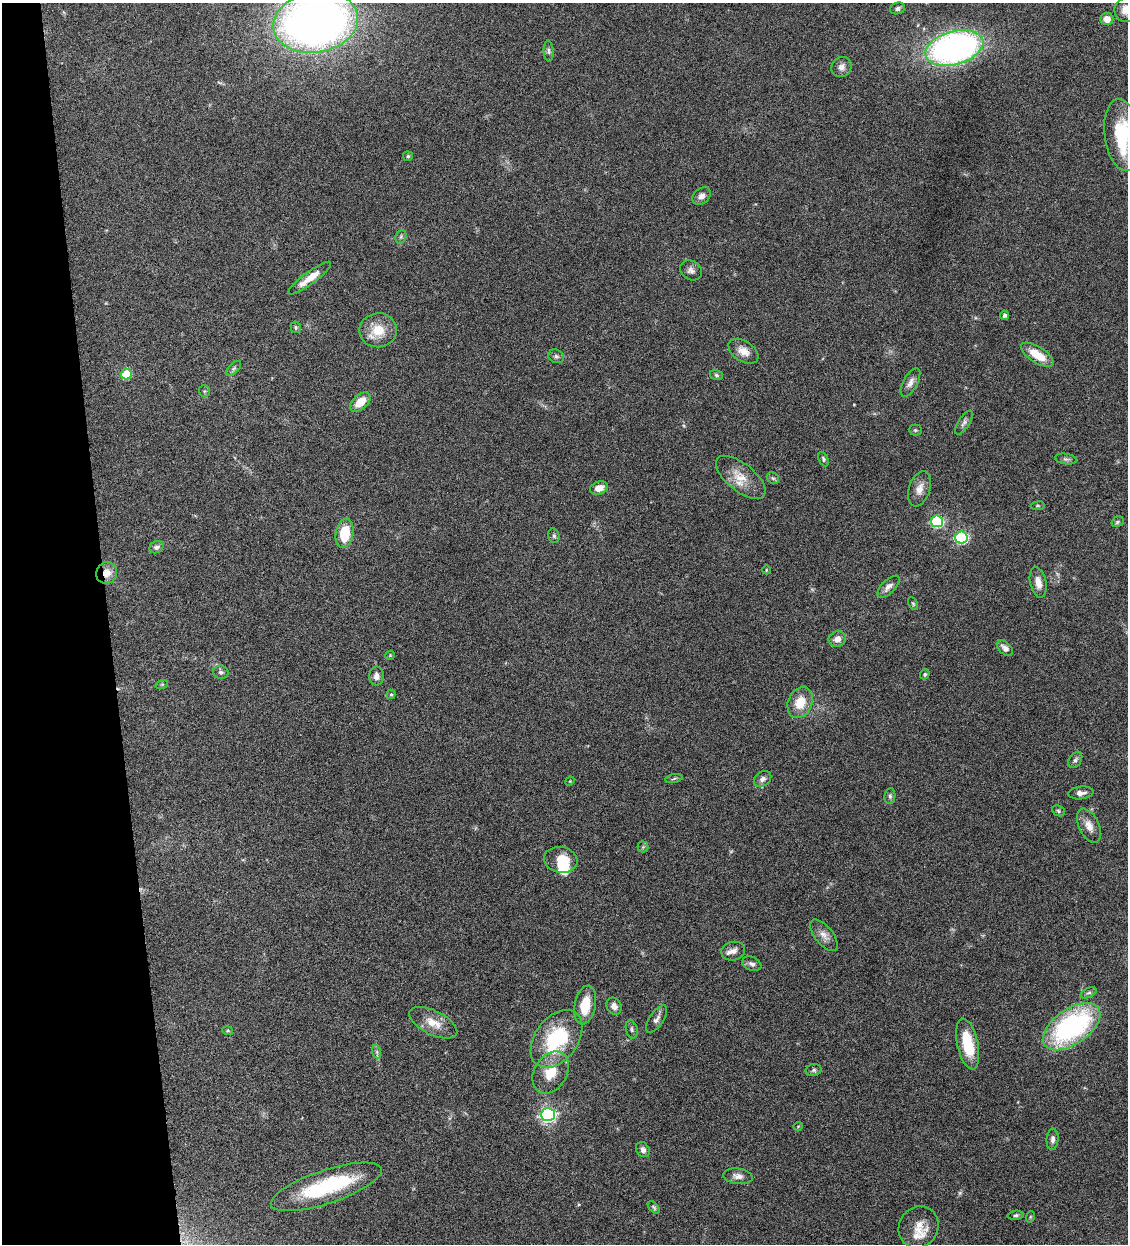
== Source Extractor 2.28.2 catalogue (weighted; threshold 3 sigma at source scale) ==
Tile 5 of 4 x 4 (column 1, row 2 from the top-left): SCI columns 262-1387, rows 2487-3728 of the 4909 x 4973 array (HDU 1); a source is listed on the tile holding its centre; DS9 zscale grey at full resolution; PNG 1130 x 1246 px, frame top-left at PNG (2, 3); each listed source drawn as its Kron ellipse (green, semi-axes under 4 px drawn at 4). Shown black and unused: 10% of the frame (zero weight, under 4 of 8 exposures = <1% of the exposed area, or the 3 px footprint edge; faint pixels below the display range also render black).
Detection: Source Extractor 2.28.2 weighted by HDU 2 'WHT'; one run over the whole footprint, this tile lists its part. Background 0.0434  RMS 0.0037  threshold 0.0151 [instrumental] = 3 sigma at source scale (4.09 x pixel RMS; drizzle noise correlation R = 1.36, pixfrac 0.8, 0.05/0.05 arcsec/px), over >= 5 px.
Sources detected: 97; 2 too faint to see at this stretch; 3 inside a brighter object's white glare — neither listed nor drawn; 2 inside a brighter listed object's ellipse — not listed separately; the other 90 listed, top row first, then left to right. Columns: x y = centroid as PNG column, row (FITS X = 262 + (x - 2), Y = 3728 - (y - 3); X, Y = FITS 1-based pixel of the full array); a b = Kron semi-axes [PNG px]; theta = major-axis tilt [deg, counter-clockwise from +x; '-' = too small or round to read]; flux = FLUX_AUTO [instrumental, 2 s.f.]
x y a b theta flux
897 8 8 5 17 0.92
1126 10 12 11 - 3.5
1107 19 6 6 - 3
316 22 43 30 10 290
954 48 30 16 16 130
549 51 10 5 -85 0.89
841 67 11 9 47 2
1122 135 36 18 -82 17
408 156 5 5 - 0.47
701 196 10 7 41 1.7
401 237 7 5 70 0.72
691 270 11 9 -33 1.6
310 278 26 6 36 4.7
1004 315 5 4 - 1
296 327 6 5 - 0.54
378 330 19 17 7 7.3
743 351 16 10 -33 3.3
1037 355 18 8 -32 7.2
556 356 8 6 -24 0.87
234 368 9 5 45 0.78
126 374 5 5 - 13
716 375 7 5 -18 0.57
910 382 16 7 62 1.8
204 391 6 5 - 0.47
360 402 12 7 40 5.7
964 423 14 5 57 1.1
915 430 6 5 - 0.51
823 459 8 4 -64 0.61
1066 459 11 5 -9 0.86
741 477 30 13 -39 6.5
773 478 6 5 - 0.59
599 488 9 6 19 3
919 489 18 10 72 3.2
1038 506 7 3 8 0.37
937 521 6 6 - 34
1117 522 6 5 - 0.6
345 533 15 9 79 10
554 536 7 5 -75 0.66
961 537 6 6 - 44
156 547 7 5 29 1.1
766 570 4 3 - 0.28
107 573 11 10 - 3.7
1038 582 15 8 -78 3.2
888 587 14 6 44 1.8
913 604 7 4 -63 0.45
837 639 8 7 - 2.5
1005 648 10 6 -46 1.9
390 655 5 4 - 0.32
221 672 8 6 -18 0.89
925 674 5 4 - 0.52
376 676 9 7 -90 1.7
162 684 6 4 19 0.42
391 694 5 4 - 0.42
800 703 16 12 68 6.8
1075 760 9 6 57 0.85
674 779 9 3 12 0.56
763 779 9 7 35 1.4
570 781 5 4 - 0.29
1081 793 12 6 5 1.7
890 796 8 5 82 0.77
1058 811 6 5 - 0.59
1089 826 18 10 -64 3.2
643 847 5 5 - 0.55
561 860 17 13 -8 6.7
824 935 19 9 -51 2.6
733 951 12 9 14 1.9
752 964 10 7 -21 1.2
1089 993 8 4 25 0.73
585 1005 20 10 79 7.7
614 1006 9 7 -65 1.8
657 1019 16 7 57 1.7
433 1023 26 12 -26 5.1
1072 1027 33 17 35 61
632 1029 9 6 -77 0.81
228 1031 5 3 - 0.34
557 1039 32 21 53 26
968 1044 26 10 -78 11
377 1052 7 4 -72 0.67
814 1070 8 6 15 0.78
551 1072 22 16 58 7.6
548 1115 7 6 - 90
798 1126 5 3 - 0.26
1053 1139 10 6 85 1.3
643 1150 8 6 -54 1.3
738 1176 15 7 -7 2.2
326 1187 58 16 18 30
654 1207 7 4 -46 0.53
1016 1215 8 4 6 0.65
1030 1217 6 3 72 0.32
919 1227 21 19 57 5.3
Overlapping masked pixels (flux is a lower limit): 1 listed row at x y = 107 573
Isophote crosses this tile's border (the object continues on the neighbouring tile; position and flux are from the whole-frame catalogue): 3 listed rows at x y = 1126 10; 316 22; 1122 135